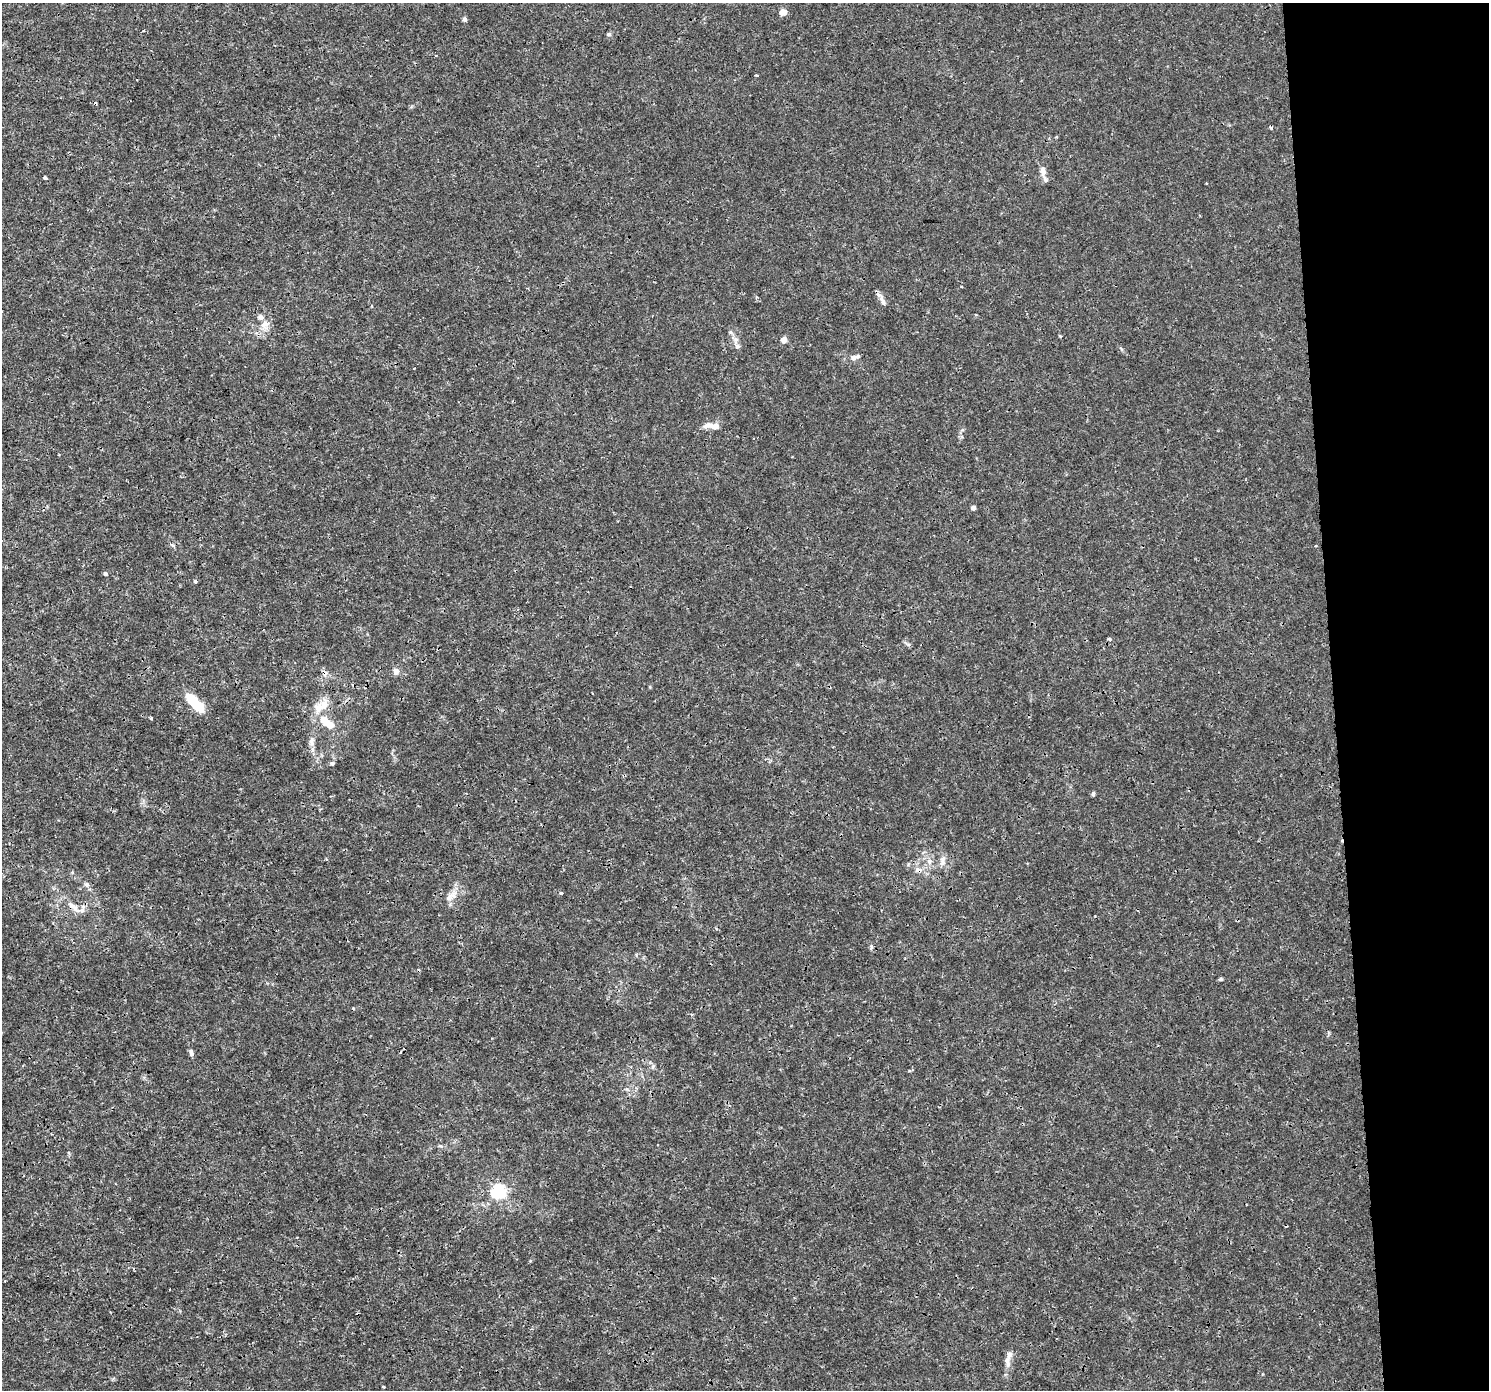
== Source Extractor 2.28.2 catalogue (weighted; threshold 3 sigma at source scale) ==
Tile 6 of 3 x 3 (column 3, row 2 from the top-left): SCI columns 2976-4462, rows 1429-2816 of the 4462 x 4206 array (HDU 1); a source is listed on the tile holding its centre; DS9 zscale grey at full resolution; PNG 1491 x 1392 px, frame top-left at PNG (2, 3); no overlay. Shown black and unused: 11% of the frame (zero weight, under 3 of 4 exposures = <1% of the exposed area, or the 3 px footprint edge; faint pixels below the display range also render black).
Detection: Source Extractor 2.28.2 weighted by HDU 2 'WHT'; one run over the whole footprint, this tile lists its part. Background 9.76e-04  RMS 9.7e-04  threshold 0.00438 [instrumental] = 3 sigma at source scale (4.5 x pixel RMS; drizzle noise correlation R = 1.50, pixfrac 1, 0.0396/0.0396 arcsec/px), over >= 5 px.
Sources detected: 55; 2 inside a brighter object's white glare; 7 cosmic-ray / hot-pixel residue — not listed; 5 inside a brighter listed object's ellipse — not listed separately; the other 41 listed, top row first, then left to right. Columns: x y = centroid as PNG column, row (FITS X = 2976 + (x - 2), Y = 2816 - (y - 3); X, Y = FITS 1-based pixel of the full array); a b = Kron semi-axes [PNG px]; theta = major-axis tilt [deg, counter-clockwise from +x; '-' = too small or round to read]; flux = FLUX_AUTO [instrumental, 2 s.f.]
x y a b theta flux
783 12 5 4 - 1.3
464 19 6 5 - 0.21
609 34 6 4 -2 0.16
756 75 3 3 - 0.32
1043 171 13 7 -79 0.57
45 178 4 3 - 0.28
883 303 9 7 -58 0.37
265 324 14 8 19 0.75
1060 336 4 2 - 0.1
736 339 7 4 0 0.21
783 340 7 6 - 0.51
737 346 7 6 - 0.24
853 358 8 7 - 0.38
414 368 2 2 - 0.091
709 425 17 7 11 0.66
973 508 4 4 - 0.36
105 573 5 5 - 0.16
195 581 3 3 - 0.47
1109 639 4 3 - 0.18
396 671 8 7 - 0.45
192 701 19 12 -47 2.3
319 708 16 13 -67 1.2
151 718 4 3 - 0.11
324 720 12 8 -52 1.3
311 741 11 6 85 0.46
332 763 6 4 18 0.14
1093 794 6 4 75 0.16
929 861 7 6 - 0.32
943 861 16 6 78 0.46
87 884 7 5 -20 0.22
561 893 3 3 - 0.15
449 897 12 5 56 0.51
73 906 22 7 -37 0.84
871 946 6 4 89 0.19
1220 979 6 4 1 0.13
191 1053 9 5 -73 0.27
653 1066 6 4 72 0.16
440 1146 6 4 0 0.13
498 1191 6 6 - 20
1007 1362 17 6 -77 0.52
384 1387 3 3 - 0.091
Overlapping masked pixels (flux is a lower limit): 1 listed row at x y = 73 906